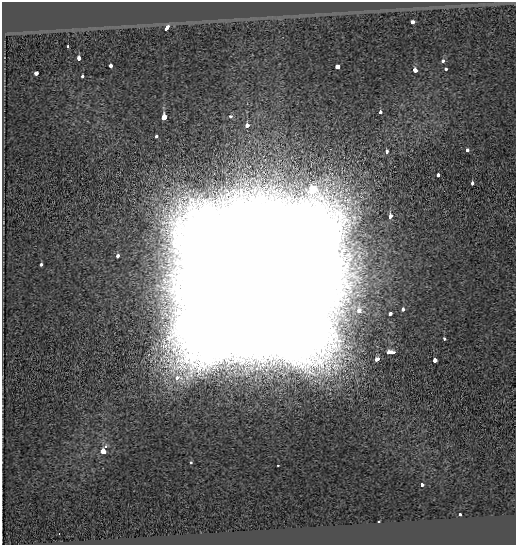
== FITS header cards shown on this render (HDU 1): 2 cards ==
NAXIS1  =                  514
NAXIS2  =                  543

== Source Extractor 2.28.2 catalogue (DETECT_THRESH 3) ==
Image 514 x 543 px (HDU 1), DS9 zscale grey, 1 PNG px = 1 image px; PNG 518 x 547 px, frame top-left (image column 1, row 543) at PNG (2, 2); no overlay
Background -0.128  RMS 0.075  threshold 0.226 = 3 sigma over >= 5 px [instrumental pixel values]
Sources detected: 39; all 39 listed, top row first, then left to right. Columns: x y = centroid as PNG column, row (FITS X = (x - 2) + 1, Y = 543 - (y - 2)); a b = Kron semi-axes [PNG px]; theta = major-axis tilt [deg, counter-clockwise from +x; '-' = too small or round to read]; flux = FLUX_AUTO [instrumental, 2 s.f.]
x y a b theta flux
412 22 3 3 - 8.3e+01
167 27 5 3 - 1.8e+02
68 46 3 3 - 1.8e+01
79 58 4 3 - 9.0e+01
443 61 3 3 - 7.7e+01
111 66 3 3 - 7.6e+01
337 67 4 3 - 1.3e+02
446 69 3 3 - 2.9e+01
414 70 4 3 - 1.1e+02
36 73 3 3 - 1.1e+02
83 76 3 3 - 3.7e+01
380 112 3 3 - 6.5e+01
230 116 3 3 - 2.9e+01
164 117 4 3 - 5.5e+02
247 125 3 3 - 1.1e+02
156 136 3 3 - 3.1e+01
467 150 4 3 - 4.7e+01
386 152 4 3 - 1.2e+02
438 175 3 3 - 6.0e+01
472 183 3 3 - 6.1e+01
390 217 4 3 - 7.3e+01
118 256 4 3 - 6.5e+01
41 265 3 3 - 3.4e+01
254 287 60 59 - 1.2e+06
403 309 3 3 - 5.9e+01
390 313 4 3 - 4.4e+01
444 339 3 3 - 3.4e+01
389 352 7 3 4 4.3e+02
377 359 4 3 - 1.3e+02
434 361 4 3 - 1.4e+02
178 378 11 7 -25 7.3e+01
106 447 3 3 - 3.4e+01
103 451 4 3 - 3.3e+02
191 462 3 3 - 1.2e+01
278 465 2 2 - 3.0e+00
422 484 4 3 - 3.7e+02
460 514 3 3 - 2.3e+01
379 522 3 2 - 4.8e+00
59 534 2 2 - 3.4e+00